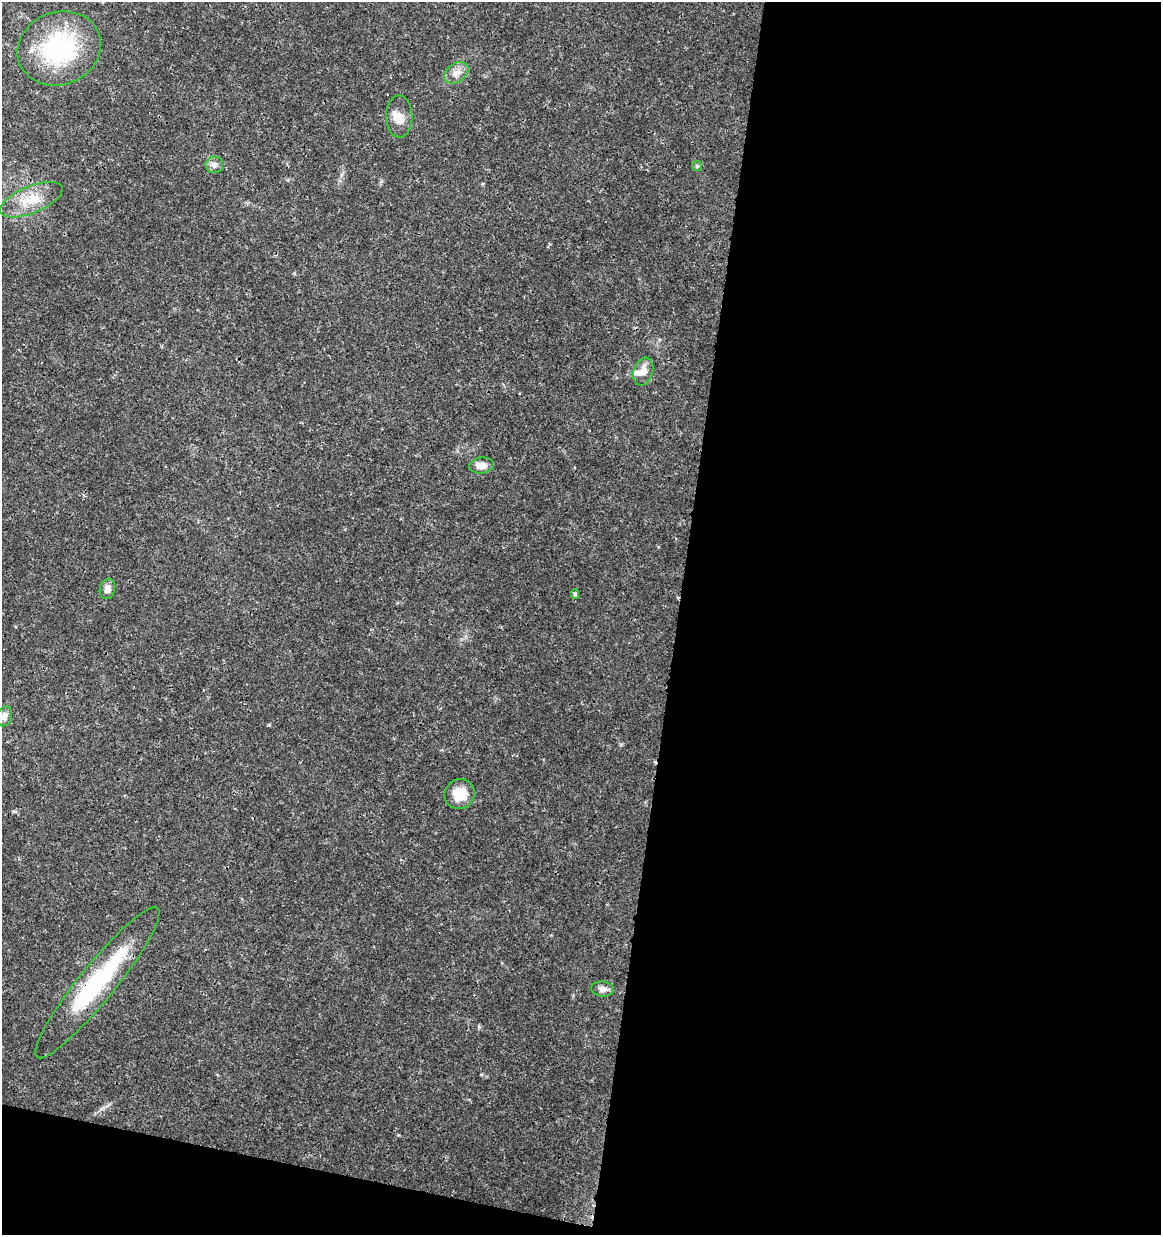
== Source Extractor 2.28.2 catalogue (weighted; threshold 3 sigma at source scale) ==
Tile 16 of 4 x 4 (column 4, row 4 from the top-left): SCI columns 3704-4862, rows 12-1244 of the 5148 x 4947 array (HDU 1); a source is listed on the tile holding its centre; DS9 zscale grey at full resolution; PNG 1163 x 1237 px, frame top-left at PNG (2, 2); each listed source drawn as its Kron ellipse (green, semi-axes under 4 px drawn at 4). Shown black and unused: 45% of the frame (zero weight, under 3 of 4 exposures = <1% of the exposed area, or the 3 px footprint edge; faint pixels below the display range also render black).
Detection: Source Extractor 2.28.2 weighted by HDU 2 'WHT'; one run over the whole footprint, this tile lists its part. Background 0.0192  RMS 0.0018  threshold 0.00796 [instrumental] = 3 sigma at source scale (4.5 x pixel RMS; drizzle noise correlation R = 1.50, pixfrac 1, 0.0396/0.0396 arcsec/px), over >= 5 px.
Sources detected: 16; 1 inside a brighter object's white glare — neither listed nor drawn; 1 inside a brighter listed object's ellipse — not listed separately; the other 14 listed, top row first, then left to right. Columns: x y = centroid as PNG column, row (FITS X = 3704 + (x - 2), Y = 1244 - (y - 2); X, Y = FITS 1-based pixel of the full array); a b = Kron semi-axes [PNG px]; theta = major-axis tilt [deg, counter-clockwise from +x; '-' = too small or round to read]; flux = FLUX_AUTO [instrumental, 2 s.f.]
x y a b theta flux
59 48 42 36 22 23
456 73 13 9 35 1.4
399 116 21 13 -89 2.2
214 165 9 8 - 0.9
697 166 5 5 - 0.31
31 200 33 13 22 4.4
643 372 14 9 72 1.8
482 466 12 8 7 1.5
107 589 10 7 74 1.2
575 594 4 4 - 0.45
4 716 10 7 73 1
460 794 15 14 - 3.2
97 983 96 18 51 19
603 989 11 7 -6 0.92
Overlapping masked pixels (flux is a lower limit): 2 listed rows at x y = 59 48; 97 983